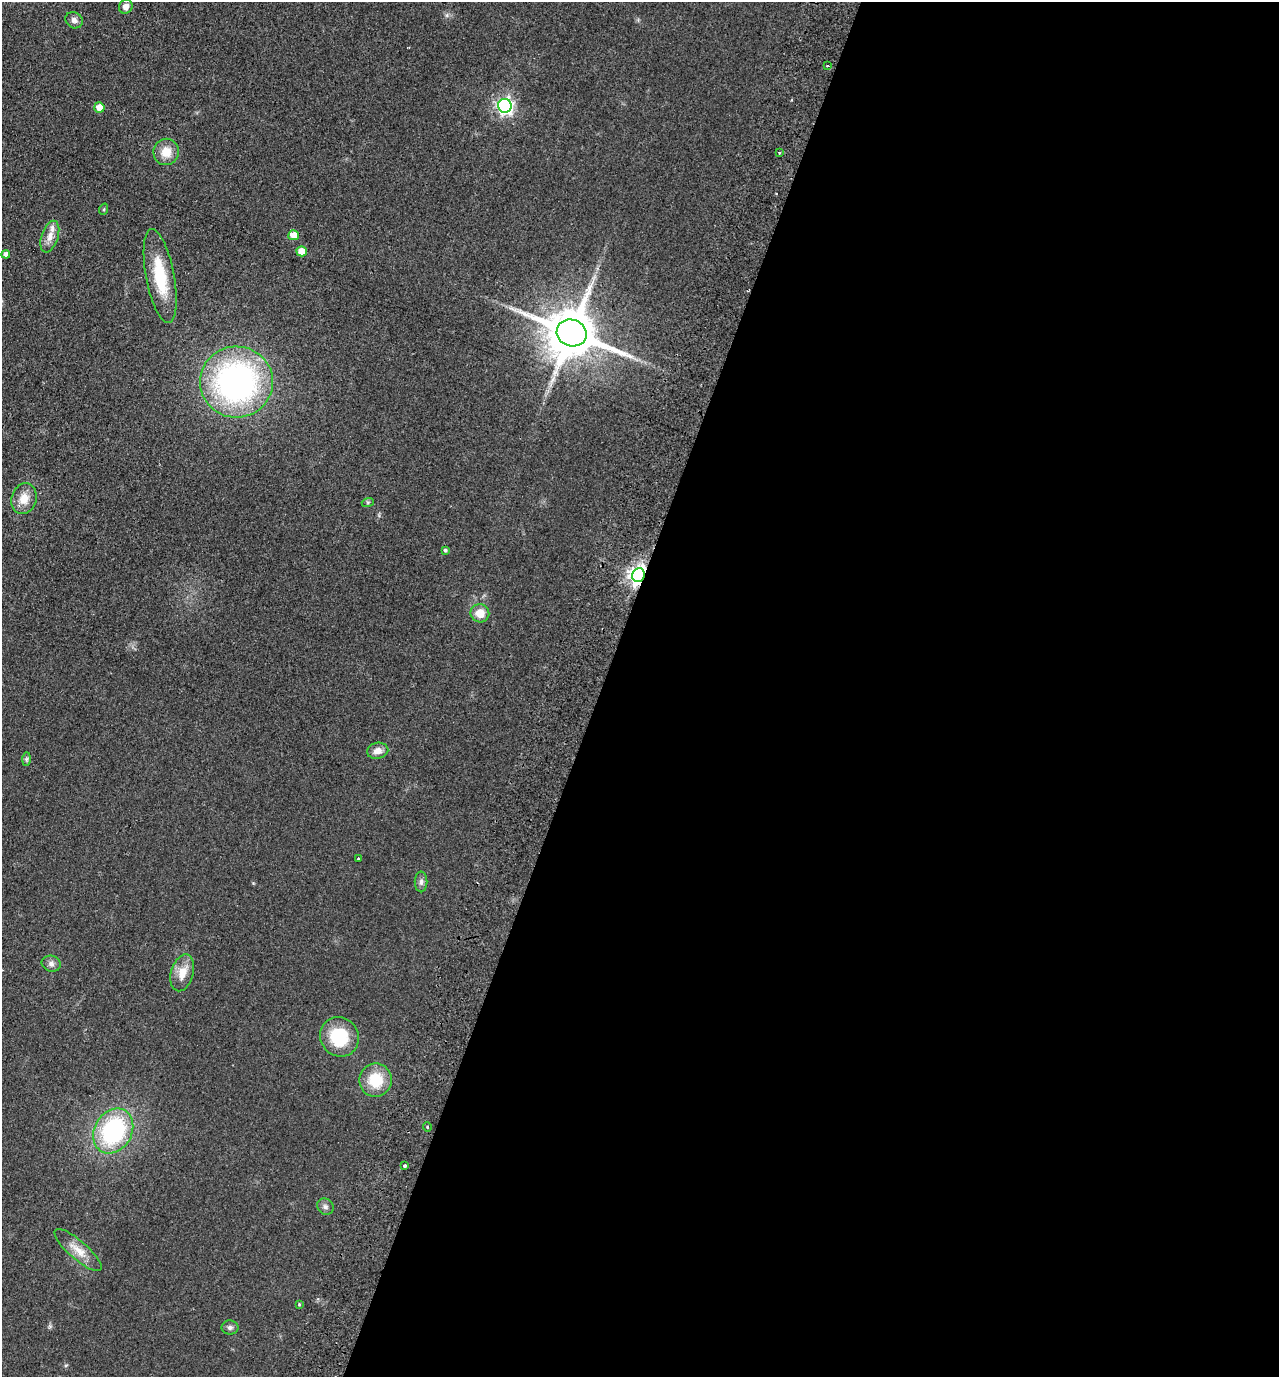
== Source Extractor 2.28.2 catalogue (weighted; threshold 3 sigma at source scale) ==
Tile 12 of 4 x 4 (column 4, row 3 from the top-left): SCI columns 4156-5432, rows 1401-2775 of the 5626 x 5551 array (HDU 1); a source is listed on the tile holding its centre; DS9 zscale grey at full resolution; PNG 1281 x 1379 px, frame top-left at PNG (2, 2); each listed source drawn as its Kron ellipse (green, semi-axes under 4 px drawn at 4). Shown black and unused: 53% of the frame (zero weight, under 2 of 3 exposures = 3% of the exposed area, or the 3 px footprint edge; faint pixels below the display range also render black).
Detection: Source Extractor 2.28.2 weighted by HDU 2 'WHT'; one run over the whole footprint, this tile lists its part. Background 0.0879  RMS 0.0099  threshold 0.0443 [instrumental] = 3 sigma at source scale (4.5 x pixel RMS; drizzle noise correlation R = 1.50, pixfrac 1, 0.05/0.05 arcsec/px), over >= 5 px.
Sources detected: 36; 1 inside a brighter listed object's ellipse — not listed separately; the other 35 listed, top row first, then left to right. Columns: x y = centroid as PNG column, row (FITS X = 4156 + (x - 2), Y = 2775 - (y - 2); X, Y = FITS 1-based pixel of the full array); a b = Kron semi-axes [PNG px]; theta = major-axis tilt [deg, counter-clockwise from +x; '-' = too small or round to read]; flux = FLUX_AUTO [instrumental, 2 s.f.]
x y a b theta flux
126 7 7 6 - 5.7
74 20 9 8 - 4.1
828 66 3 2 - 1.1
505 106 7 6 - 280
99 107 5 5 - 12
166 152 13 12 - 14
779 153 3 3 - 2
104 209 6 3 72 1.1
294 235 5 5 - 12
50 237 16 8 71 8.6
302 251 5 5 - 13
6 254 4 4 - 3.8
160 276 48 14 -79 46
572 333 15 13 -22 5300
236 382 36 35 - 280
24 499 16 12 73 14
368 502 6 4 18 1.2
445 550 4 3 - 1.7
638 575 7 6 - 510
480 613 9 9 - 13
378 751 11 8 11 6.9
26 759 7 4 89 1.7
359 859 3 3 - 1.6
421 882 10 6 90 3.5
51 964 9 8 - 3.9
182 973 19 11 74 14
339 1037 20 19 - 49
375 1080 17 16 - 30
427 1127 4 3 - 0.96
113 1131 24 18 60 120
405 1166 3 3 - 3.8
325 1207 8 7 - 3.3
78 1250 30 9 -41 14
299 1304 4 4 - 0.9
230 1327 8 7 - 2.9
Overlapping masked pixels (flux is a lower limit): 2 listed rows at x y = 572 333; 638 575